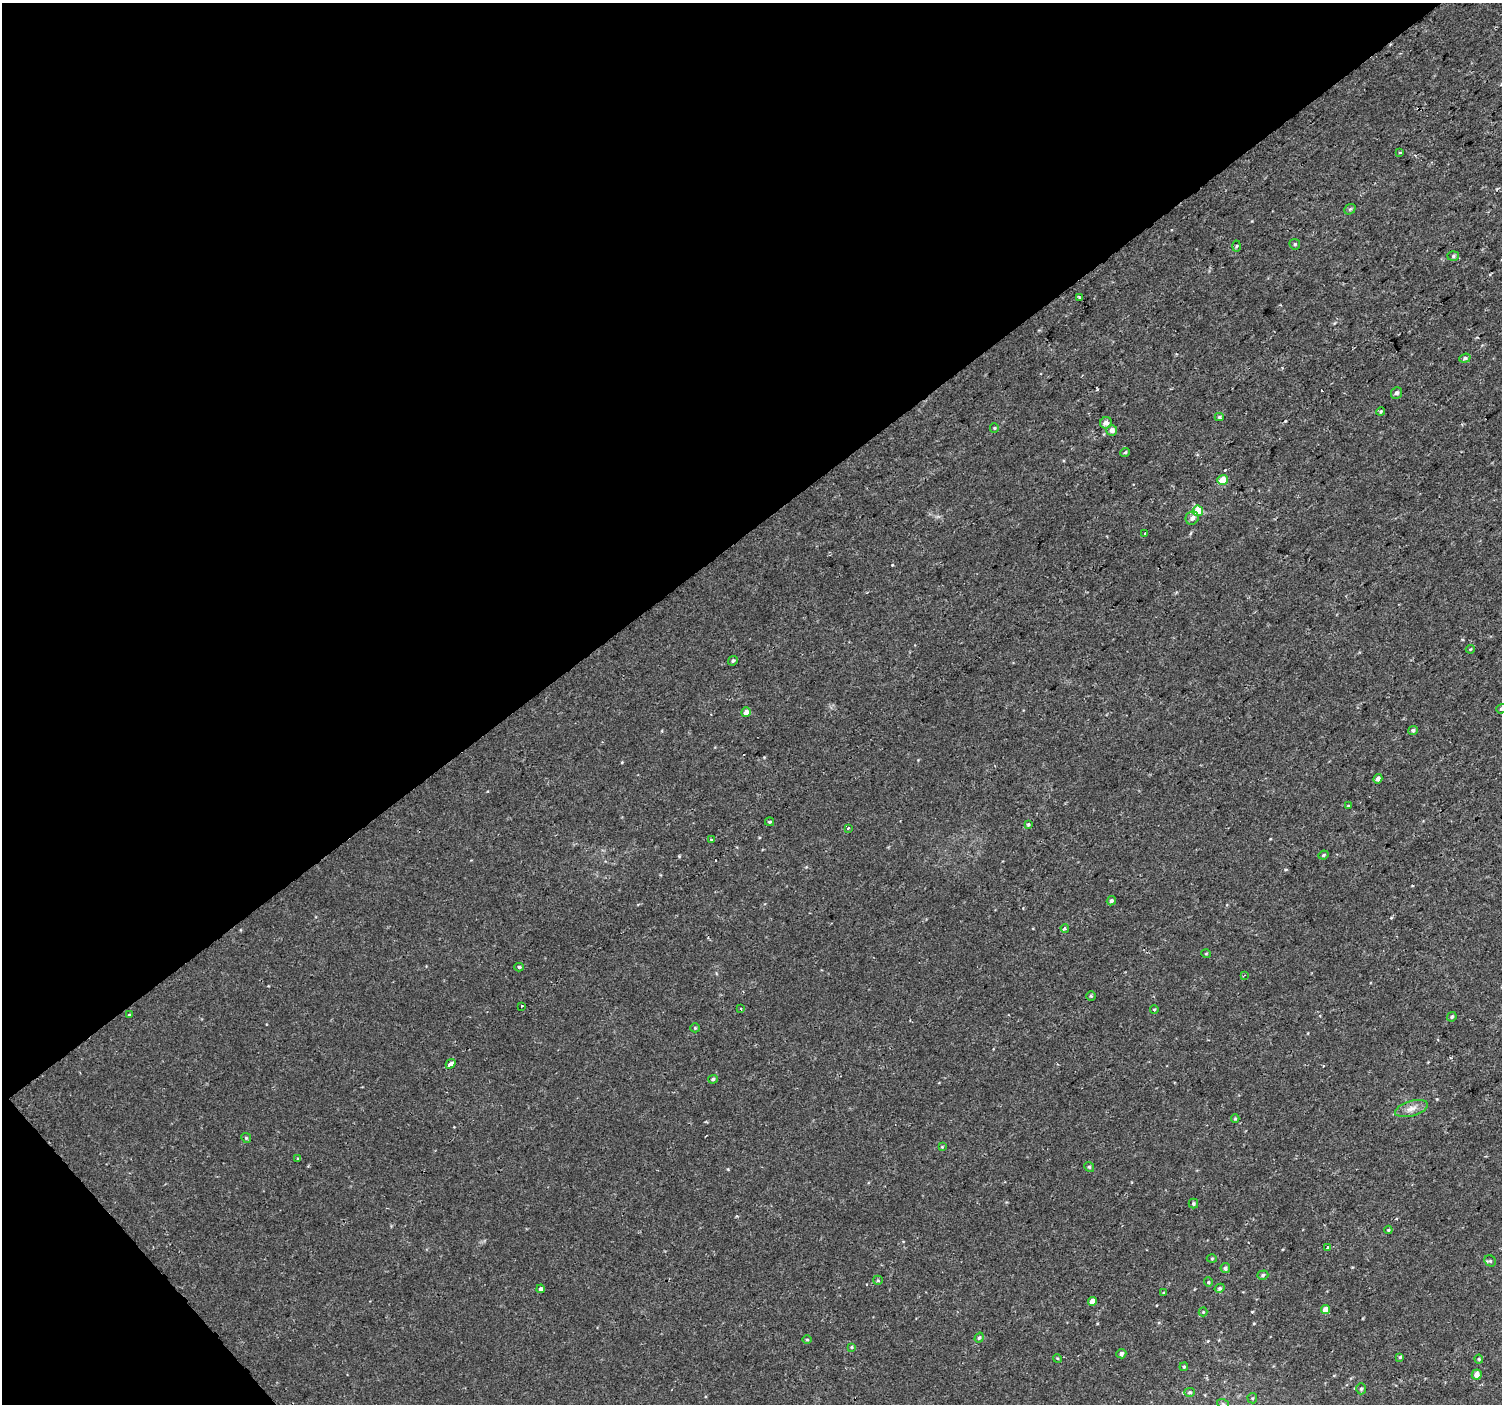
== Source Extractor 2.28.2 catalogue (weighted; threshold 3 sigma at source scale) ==
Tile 5 of 4 x 4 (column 1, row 2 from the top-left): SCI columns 1-1500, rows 2947-4348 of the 6003 x 5958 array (HDU 1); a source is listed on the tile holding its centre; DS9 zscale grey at full resolution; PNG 1504 x 1406 px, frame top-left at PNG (2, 3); each listed source drawn as its Kron ellipse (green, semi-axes under 4 px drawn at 4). Shown black and unused: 40% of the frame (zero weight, under 2 of 3 exposures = <1% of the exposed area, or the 3 px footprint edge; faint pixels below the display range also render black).
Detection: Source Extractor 2.28.2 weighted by HDU 2 'WHT'; one run over the whole footprint, this tile lists its part. Background 2.98e-04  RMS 0.002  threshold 0.00922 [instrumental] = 3 sigma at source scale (4.5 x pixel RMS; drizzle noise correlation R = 1.50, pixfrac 1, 0.0396/0.0396 arcsec/px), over >= 5 px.
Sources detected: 82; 4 cosmic-ray / hot-pixel residue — neither listed nor drawn; the other 78 listed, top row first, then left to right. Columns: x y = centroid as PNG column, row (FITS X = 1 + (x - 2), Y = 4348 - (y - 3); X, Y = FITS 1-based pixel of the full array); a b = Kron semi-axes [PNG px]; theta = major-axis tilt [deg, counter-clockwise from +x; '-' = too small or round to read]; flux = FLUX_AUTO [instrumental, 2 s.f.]
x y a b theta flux
1400 153 3 3 - 0.43
1350 209 6 4 41 0.32
1295 244 5 5 - 0.32
1237 246 5 3 - 0.22
1453 256 6 5 - 0.36
1079 298 3 2 - 0.33
1465 358 5 4 - 0.44
1397 393 6 5 - 0.58
1381 411 4 3 - 0.22
1219 417 4 4 - 0.28
1106 423 6 5 - 0.98
994 428 5 4 - 0.24
1112 430 5 5 - 1.1
1125 452 5 4 - 0.24
1223 480 5 5 - 2.9
1198 511 5 5 - 3.8
1192 518 7 6 - 0.91
1145 533 3 3 - 0.51
1470 649 4 4 - 0.2
733 661 5 4 - 0.32
1501 709 5 4 - 0.36
746 712 5 4 - 1.1
1413 730 5 4 - 0.44
1378 779 5 4 - 0.79
1348 806 4 3 - 0.23
769 822 4 3 - 0.24
1028 825 4 3 - 0.27
848 828 3 3 - 0.66
711 840 3 3 - 0.23
1323 855 5 3 - 0.29
1111 901 5 4 - 0.44
1065 928 4 3 - 0.34
1206 954 5 3 - 0.17
519 967 5 3 - 0.32
1244 975 3 2 - 0.19
1091 996 5 5 - 0.24
522 1006 2 2 - 0.2
741 1009 3 2 - 0.15
1154 1009 4 3 - 0.16
129 1015 4 3 - 0.18
1452 1017 5 4 - 0.31
695 1028 4 4 - 0.21
451 1064 5 3 - 2.4
713 1079 5 4 - 0.38
1411 1108 17 7 16 1.5
1235 1119 4 4 - 0.22
246 1138 5 4 - 0.24
942 1147 4 3 - 0.18
298 1159 3 3 - 0.26
1089 1167 5 4 - 0.28
1193 1204 5 5 - 0.31
1388 1230 4 4 - 0.22
1328 1247 4 3 - 1.1
1212 1258 5 3 - 0.19
1490 1261 6 5 - 0.34
1225 1268 5 4 - 0.45
1263 1275 5 4 - 0.33
878 1280 5 4 - 0.23
1208 1282 4 4 - 0.22
1220 1288 5 4 - 0.38
541 1289 4 3 - 1.3
1164 1293 3 3 - 0.25
1092 1301 4 4 - 1.6
1326 1309 4 4 - 1.7
1203 1312 4 4 - 0.19
979 1338 5 4 - 0.29
807 1340 4 3 - 0.18
852 1347 4 4 - 0.22
1121 1354 5 4 - 0.53
1400 1357 4 4 - 0.21
1057 1358 4 3 - 0.19
1479 1359 4 4 - 0.23
1184 1367 4 3 - 0.24
1477 1375 5 5 - 1.3
1361 1389 5 5 - 0.31
1190 1392 5 4 - 0.35
1252 1398 5 5 - 0.26
1223 1404 6 3 -20 0.28
Isophote crosses this tile's border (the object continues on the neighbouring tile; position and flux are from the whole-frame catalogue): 2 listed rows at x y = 1501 709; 1223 1404